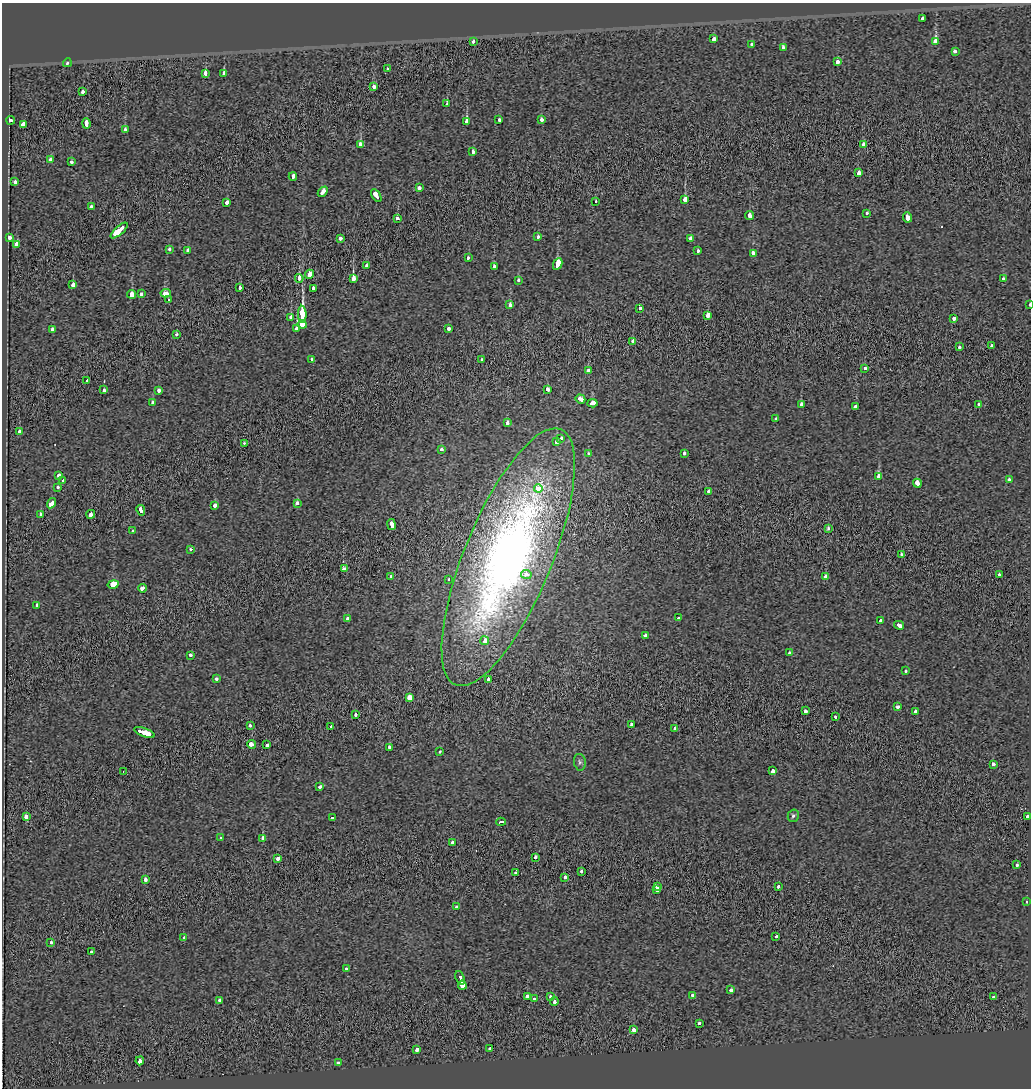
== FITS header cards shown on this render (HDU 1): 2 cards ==
NAXIS1  =                 1029
NAXIS2  =                 1086

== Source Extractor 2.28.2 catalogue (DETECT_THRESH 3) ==
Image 1029 x 1086 px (HDU 1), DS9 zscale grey, 1 PNG px = 1 image px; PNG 1033 x 1090 px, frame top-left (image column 1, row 1086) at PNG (2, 3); each listed source drawn as its Kron ellipse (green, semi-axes under 4 px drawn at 4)
Background -0.0113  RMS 0.086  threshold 0.259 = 3 sigma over >= 5 px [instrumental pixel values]
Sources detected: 206; all 206 listed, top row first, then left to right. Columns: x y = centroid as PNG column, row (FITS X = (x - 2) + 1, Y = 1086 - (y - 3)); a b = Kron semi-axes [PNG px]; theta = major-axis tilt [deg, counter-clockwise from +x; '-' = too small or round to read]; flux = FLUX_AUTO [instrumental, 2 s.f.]
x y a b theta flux
923 18 3 3 - 65
714 39 3 3 - 80
473 42 3 3 - 95
936 42 4 3 - 700
752 44 3 3 - 45
783 48 4 3 - 81
955 52 4 3 - 53
837 62 3 3 - 110
67 63 4 4 - 12
387 69 3 3 - 64
205 73 4 3 - 110
224 74 4 3 - 130
374 87 4 3 - 120
83 92 3 3 - 36
447 104 3 3 - 32
541 119 4 3 - 47
11 120 4 3 - 160
499 120 3 3 - 58
467 121 4 3 - 290
86 123 5 3 - 220
23 125 3 3 - 920
125 130 3 3 - 43
360 144 4 3 - 200
864 144 4 3 - 110
473 151 3 3 - 43
51 160 4 3 - 120
71 162 3 3 - 23
859 173 4 3 - 130
293 176 4 3 - 99
15 182 3 3 - 75
419 188 3 3 - 79
323 192 6 4 47 80
376 196 7 3 -56 220
685 199 4 3 - 620
596 201 3 2 - 18
227 202 4 3 - 98
91 207 3 3 - 120
867 213 3 3 - 25
749 215 4 3 - 120
907 217 5 3 - 190
397 219 3 3 - 120
119 230 11 3 41 1200
538 237 3 3 - 57
9 238 3 3 - 51
340 238 3 3 - 40
690 239 3 3 - 88
16 244 4 3 - 270
170 249 3 3 - 32
188 250 4 3 - 67
698 251 3 3 - 35
753 253 3 3 - 270
468 258 3 3 - 23
558 264 6 3 64 1100
366 266 3 3 - 22
494 267 4 3 - 110
310 274 4 3 - 180
299 278 4 3 - 77
353 279 4 3 - 570
1003 279 3 3 - 150
518 280 3 3 - 48
73 285 3 3 - 280
239 287 4 3 - 110
313 288 3 3 - 61
166 293 5 3 - 240
131 294 4 3 - 150
141 294 4 3 - 62
168 300 3 3 - 180
1029 304 3 2 - 33
510 305 3 3 - 51
640 308 3 3 - 53
302 314 8 4 -88 650
708 315 4 3 - 160
291 317 3 3 - 190
954 319 3 3 - 57
302 324 4 4 - 12000
52 329 3 3 - 47
296 329 4 3 - 160
449 329 4 3 - 82
176 334 3 3 - 41
633 341 3 3 - 110
991 346 3 3 - 63
959 347 3 3 - 120
312 359 3 3 - 35
481 360 3 3 - 28
865 368 3 3 - 24
589 370 4 3 - 120
87 381 3 3 - 53
548 389 4 3 - 52
104 390 4 3 - 56
159 391 3 3 - 200
580 399 5 3 - 130
153 403 3 3 - 85
592 403 5 3 - 170
801 404 3 3 - 34
979 405 4 3 - 74
855 406 3 3 - 81
776 419 3 3 - 28
507 423 4 3 - 61
19 432 3 3 - 34
561 439 4 3 - 150
556 442 3 3 - 120
244 444 3 2 - 48
442 449 3 3 - 40
588 453 3 3 - 45
684 453 4 3 - 35
59 475 3 3 - 90
879 477 4 3 - 450
1009 480 3 3 - 57
63 481 3 3 - 43
917 483 4 3 - 210
57 487 3 3 - 64
538 488 4 4 - 200
708 491 3 3 - 160
52 503 5 3 - 340
297 503 3 3 - 71
215 506 3 3 - 57
141 510 5 3 - 72
41 514 3 3 - 74
91 514 4 3 - 210
392 524 5 3 - 170
828 529 3 3 - 30
133 531 3 3 - 43
190 549 3 3 - 32
901 555 4 3 - 32
508 557 138 43 67 4700
344 569 4 3 - 98
526 574 5 4 - 41
999 575 3 3 - 120
391 576 3 3 - 75
826 576 3 3 - 540
449 579 3 3 - 12
113 584 5 4 - 730
143 588 4 3 - 120
37 605 3 3 - 42
678 618 3 3 - 47
348 619 3 3 - 70
881 620 3 3 - 49
899 625 5 3 - 140
645 635 3 3 - 65
485 641 4 3 - 130
789 653 4 3 - 81
191 655 3 3 - 61
905 671 3 3 - 32
216 679 3 3 - 49
488 679 3 3 - 75
409 697 3 3 - 230
898 707 4 3 - 71
805 711 4 3 - 100
915 711 3 3 - 62
355 714 3 3 - 42
835 717 3 3 - 28
632 725 3 3 - 24
250 726 3 3 - 52
331 727 3 3 - 78
675 728 3 3 - 54
144 732 11 3 -20 500
251 744 4 3 - 170
267 745 3 3 - 62
390 747 3 3 - 44
440 751 3 3 - 15
580 762 8 6 -79 14
993 764 4 3 - 50
123 771 3 2 - 5.1
773 771 4 3 - 87
320 787 3 3 - 29
26 816 4 3 - 130
793 816 6 5 - 12
1027 816 3 3 - 54
332 818 3 3 - 38
501 822 5 3 - 320
221 838 4 3 - 43
263 838 4 3 - 170
452 842 3 3 - 43
535 857 3 3 - 57
278 858 3 3 - 67
1017 865 3 3 - 55
581 871 3 3 - 28
516 873 3 3 - 58
565 877 3 3 - 170
145 879 3 3 - 72
778 886 3 3 - 58
658 887 4 3 - 94
656 890 3 3 - 85
1027 902 3 3 - 7.6
457 907 3 3 - 33
776 936 3 3 - 38
184 938 3 3 - 40
51 942 3 3 - 33
92 952 3 3 - 29
346 968 3 3 - 41
460 978 7 3 -70 680
462 985 4 4 - 190
731 990 3 3 - 86
692 995 3 3 - 24
550 996 3 3 - 32
527 997 3 3 - 180
993 997 3 3 - 36
534 999 3 3 - 22
219 1000 3 3 - 45
554 1001 4 3 - 110
699 1023 3 3 - 30
633 1030 3 3 - 91
490 1048 3 3 - 43
417 1049 3 3 - 57
140 1061 4 3 - 130
339 1063 3 3 - 35
At the frame edge (FLAGS 8, measured only in part): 1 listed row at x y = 1029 304